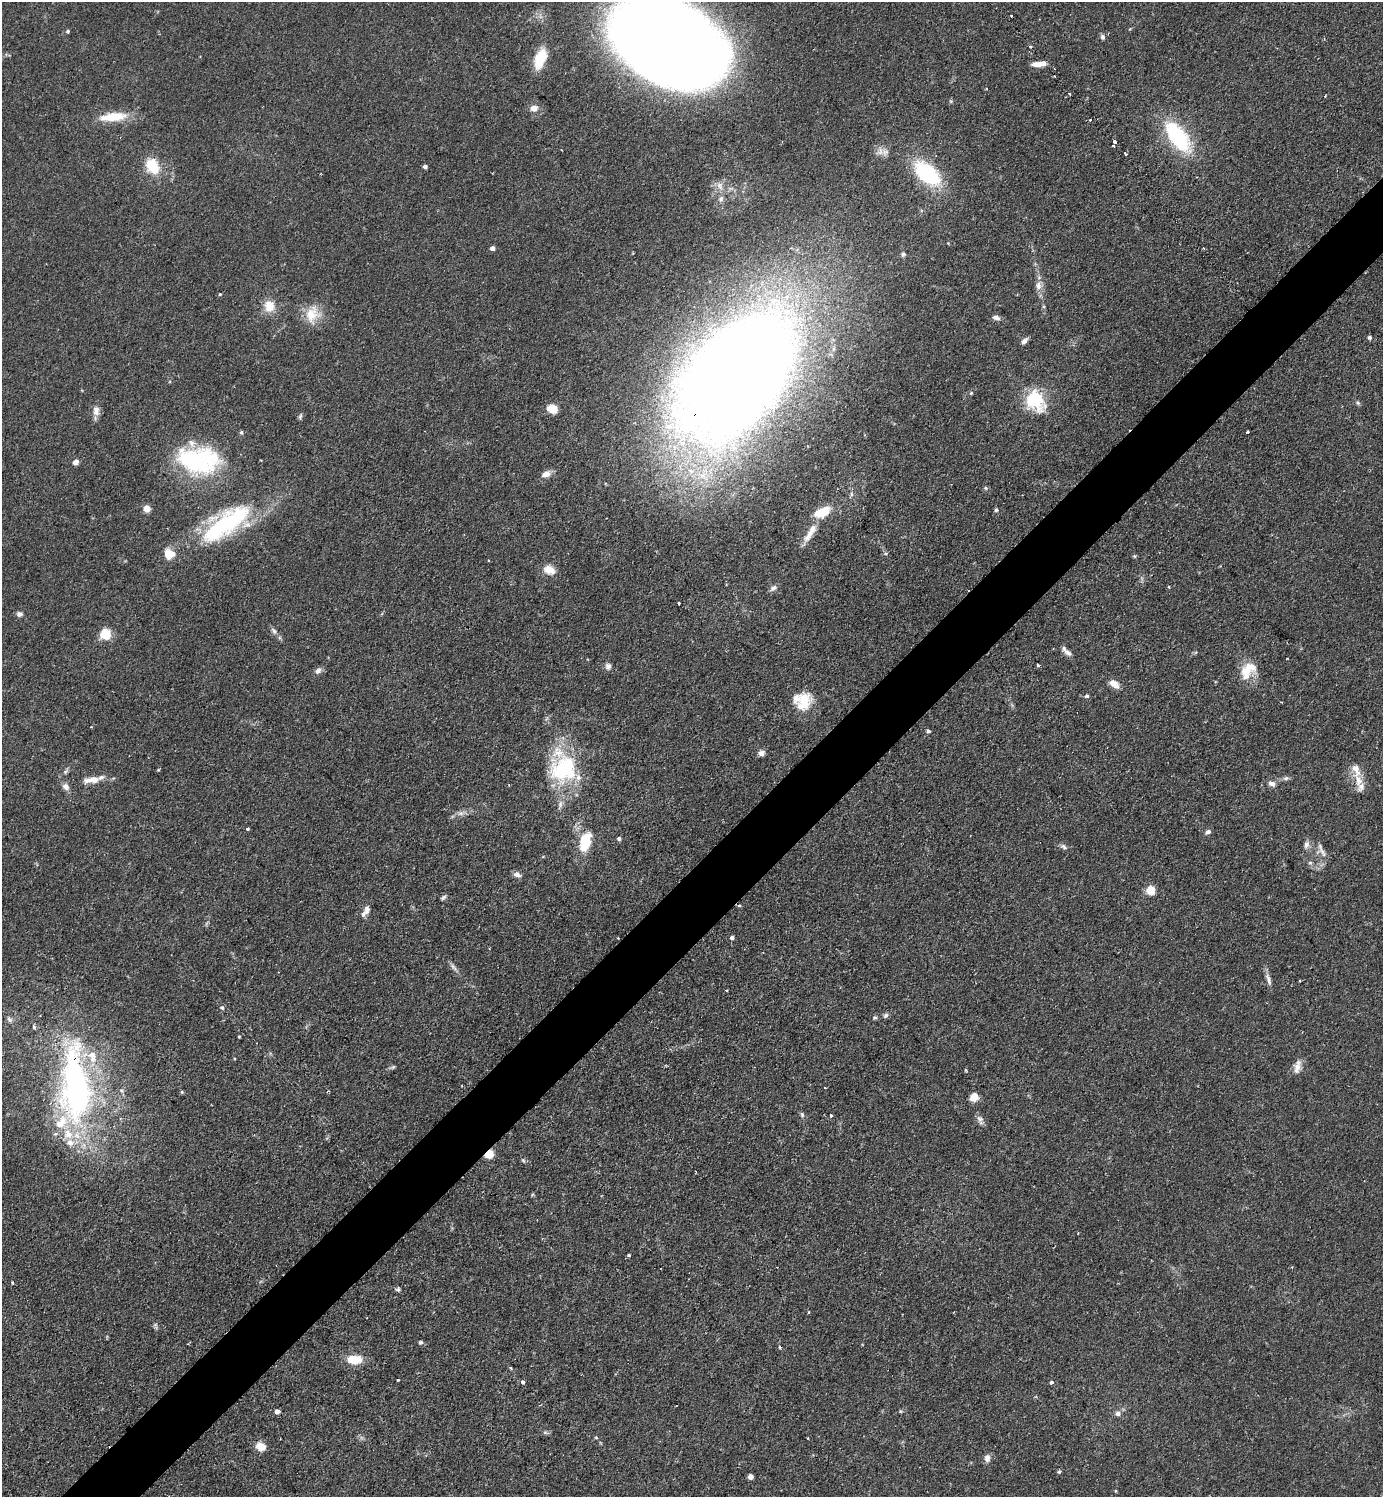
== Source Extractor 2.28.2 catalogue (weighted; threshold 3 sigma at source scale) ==
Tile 7 of 4 x 4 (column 3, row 2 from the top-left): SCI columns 2920-4300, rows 2993-4487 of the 5983 x 5984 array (HDU 1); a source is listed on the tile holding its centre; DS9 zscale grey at full resolution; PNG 1385 x 1499 px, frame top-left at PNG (2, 2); no overlay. Shown black and unused: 5% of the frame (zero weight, under 2 of 3 exposures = <1% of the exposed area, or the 3 px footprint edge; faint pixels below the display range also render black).
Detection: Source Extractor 2.28.2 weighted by HDU 2 'WHT'; one run over the whole footprint, this tile lists its part. Background 0.0841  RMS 0.006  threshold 0.0271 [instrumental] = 3 sigma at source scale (4.5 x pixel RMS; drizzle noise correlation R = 1.50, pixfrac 1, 0.05/0.05 arcsec/px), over >= 5 px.
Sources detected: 149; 1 inside a brighter object's white glare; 5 cosmic-ray / hot-pixel residue — not listed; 15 inside a brighter listed object's ellipse — not listed separately; the other 128 listed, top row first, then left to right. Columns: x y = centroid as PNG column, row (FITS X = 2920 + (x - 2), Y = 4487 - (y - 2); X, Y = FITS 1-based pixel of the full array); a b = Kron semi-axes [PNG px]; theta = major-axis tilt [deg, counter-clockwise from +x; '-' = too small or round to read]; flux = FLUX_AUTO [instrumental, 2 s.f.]
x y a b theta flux
68 31 5 4 - 0.95
1102 37 6 5 - 1.7
671 46 78 55 -13 1700
1030 47 4 3 - 1
540 58 21 11 69 18
1041 63 14 4 8 9.2
986 89 4 2 - 0.42
1069 94 3 3 - 1.5
1325 96 3 2 - 0.5
534 108 8 7 - 4.6
113 117 37 11 6 16
1178 137 37 17 -53 55
1115 142 4 3 - 12
1113 146 3 3 - 1.6
885 152 11 9 1 4
1125 154 3 3 - 3.5
152 166 17 13 -62 18
425 166 5 4 - 1.7
927 173 23 13 -41 68
720 186 11 8 -71 3.8
721 199 10 7 80 2.5
492 248 4 4 - 2.6
903 254 7 5 48 1.3
1038 286 12 8 -79 4
220 294 4 4 - 0.58
269 306 14 12 -79 9.6
312 314 25 19 73 14
996 318 10 5 -13 2.4
1369 337 4 4 - 1.7
1024 341 9 5 48 2.2
737 375 151 85 51 1200
971 393 4 4 - 0.73
1035 399 8 7 - 140
1357 403 7 5 -21 1.1
553 409 11 8 -17 8.2
96 411 14 9 90 4.1
300 416 8 4 70 1.1
241 432 6 4 -90 0.97
1248 432 3 3 - 0.65
199 460 52 32 -6 69
75 462 6 5 - 3.1
546 474 12 8 26 4.3
986 488 5 5 - 0.97
147 508 6 6 - 5.7
996 510 5 4 - 1.1
822 512 22 11 25 15
226 523 71 24 37 77
810 533 30 8 58 7.9
1134 556 5 5 - 0.77
549 570 15 10 -25 6.8
1169 587 4 3 - 0.53
773 588 9 7 38 2.2
679 603 3 3 - 1.3
19 614 7 6 - 2.1
274 631 10 6 -56 2
106 634 5 5 - 50
1068 653 15 6 -34 2.8
1038 665 3 3 - 1.6
608 666 9 7 -79 2.3
318 671 9 7 45 2.6
1246 671 22 17 72 14
1114 684 13 7 -37 5.5
1087 696 5 5 - 1.3
803 701 24 17 65 15
928 731 5 4 - 0.95
761 753 7 6 - 2.6
563 769 39 33 45 52
65 772 8 4 59 1.3
1286 778 8 5 9 1.6
92 780 22 8 6 7.3
1358 781 20 11 -82 7.3
1272 783 11 7 -17 2.9
66 787 10 7 -45 3
460 813 9 6 -6 2.4
248 829 4 3 - 0.92
1208 832 7 6 - 1.8
619 838 5 5 - 1.2
585 842 19 11 73 21
1063 847 10 6 -26 1.9
1323 852 22 12 -35 6.6
517 875 10 6 -19 2.7
1151 890 5 5 - 27
443 897 8 4 45 1.3
366 910 12 7 -90 3.1
618 938 2 2 - 0.49
732 938 5 4 - 1.7
454 967 13 5 -52 2.4
1268 979 18 6 -72 3.1
726 990 3 2 - 1.1
222 1008 6 6 - 1.2
886 1015 7 6 - 1.5
875 1017 6 5 - 1.1
9 1019 9 6 -44 2
34 1027 4 4 - 1.9
239 1036 3 3 - 0.55
393 1067 7 4 44 0.96
1297 1067 18 8 78 4.8
966 1070 4 3 - 0.68
75 1086 111 40 -87 190
182 1092 4 4 - 0.74
974 1097 8 6 55 8
802 1115 7 5 -73 1.2
831 1116 5 4 - 0.82
980 1119 11 7 -37 2.6
489 1154 5 5 - 33
523 1160 8 4 -54 0.95
629 1255 3 3 - 1.2
12 1283 3 3 - 2
398 1289 6 6 - 1.3
809 1312 4 3 - 0.49
155 1325 10 5 -77 1.3
420 1342 6 5 - 1.2
354 1359 17 10 -3 13
511 1368 5 3 - 0.59
398 1380 3 3 - 0.95
523 1382 3 3 - 3
1052 1382 4 3 - 2.1
277 1411 4 4 - 3.5
900 1411 6 5 - 0.77
1118 1413 7 7 - 2.6
545 1432 7 4 -1 1.1
596 1437 4 4 - 0.61
808 1438 3 2 - 0.49
261 1447 10 8 -27 7.2
987 1458 10 7 88 2.9
1059 1472 6 4 73 1
750 1477 5 4 - 3.3
1116 1491 5 3 - 0.54
Overlapping masked pixels (flux is a lower limit): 3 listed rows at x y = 737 375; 75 1086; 489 1154
Isophote crosses this tile's border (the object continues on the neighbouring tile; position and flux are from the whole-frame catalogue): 1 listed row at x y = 671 46